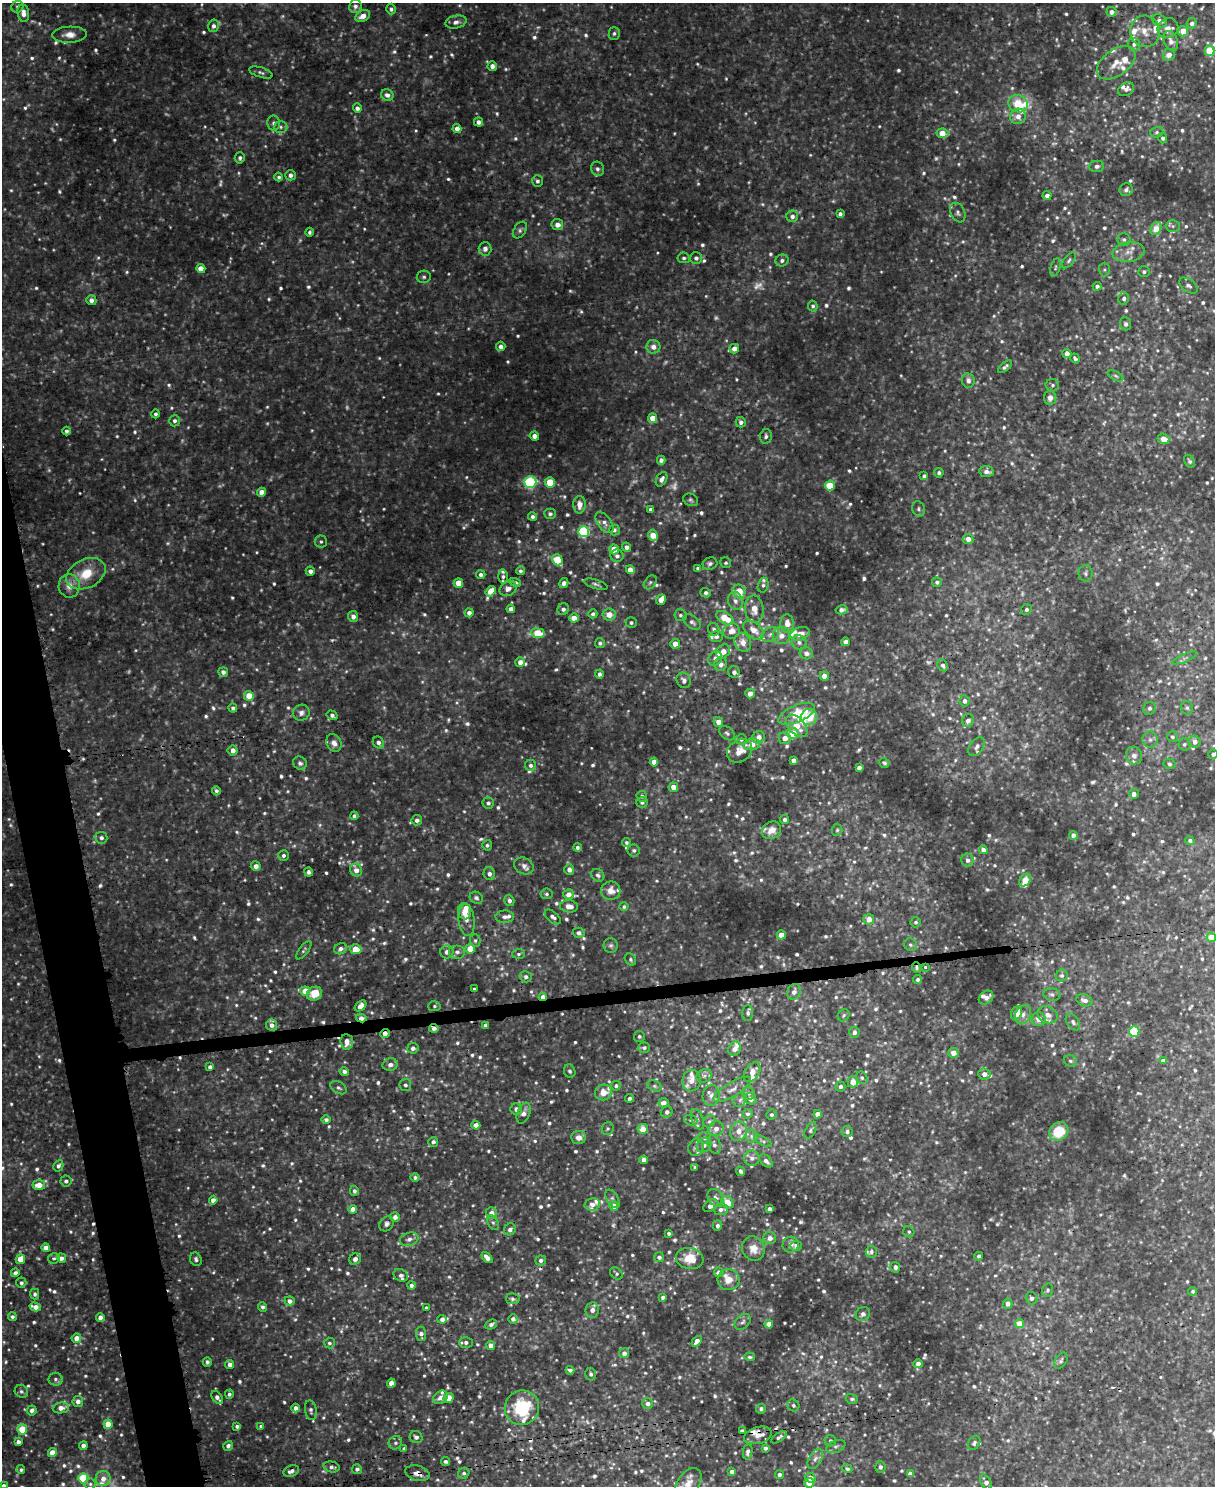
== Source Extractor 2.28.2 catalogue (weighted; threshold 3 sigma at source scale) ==
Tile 7 of 4 x 3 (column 3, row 2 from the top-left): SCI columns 2429-3641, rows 1622-3105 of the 4862 x 4845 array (HDU 1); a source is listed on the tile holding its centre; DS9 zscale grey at full resolution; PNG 1217 x 1488 px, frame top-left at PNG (2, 3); each listed source drawn as its Kron ellipse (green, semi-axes under 4 px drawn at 4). Shown black and unused: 4% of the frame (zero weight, under 3 of 5 exposures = <1% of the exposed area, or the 3 px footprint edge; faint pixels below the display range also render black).
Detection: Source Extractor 2.28.2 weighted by HDU 2 'WHT'; one run over the whole footprint, this tile lists its part. Background 0.0819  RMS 0.015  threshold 0.0694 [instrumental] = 3 sigma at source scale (4.5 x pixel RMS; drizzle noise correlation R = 1.50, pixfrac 1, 0.05/0.05 arcsec/px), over >= 5 px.
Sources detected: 1271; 70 too faint to see at this stretch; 8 cosmic-ray / hot-pixel residue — neither listed nor drawn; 50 inside a brighter listed object's ellipse — not listed separately; of the other 1143, all 500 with FLUX_AUTO >= 3.28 (the completeness limit of this list) listed and drawn (643 fainter detections not listed), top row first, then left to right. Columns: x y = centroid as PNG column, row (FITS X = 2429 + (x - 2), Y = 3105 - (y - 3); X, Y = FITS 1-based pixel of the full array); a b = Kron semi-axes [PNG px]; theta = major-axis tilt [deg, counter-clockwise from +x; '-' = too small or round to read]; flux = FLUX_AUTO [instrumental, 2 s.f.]
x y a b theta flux
355 6 7 6 - 5.5
17 7 6 5 - 3.5
391 9 5 5 - 4.2
1111 12 5 5 - 9
23 13 9 6 -82 9.6
363 16 8 5 27 12
1160 21 8 6 -35 7.1
456 22 10 6 13 6.5
1192 23 5 5 - 6.3
213 26 6 5 - 5.8
1168 28 11 9 32 12
1145 31 16 15 - 21
1183 31 5 5 - 26
614 33 6 5 - 3.5
69 35 17 8 2 14
1171 41 11 6 -69 9.1
1134 44 6 6 - 6
1210 50 5 5 - 38
1169 55 6 5 - 9.7
1116 63 22 13 36 24
492 66 5 4 - 6.9
261 72 12 5 -18 4.7
1126 89 8 6 28 7.1
387 95 6 5 - 6.7
1018 104 10 8 -27 33
357 108 5 4 - 6.1
1018 116 8 7 - 11
478 122 4 4 - 6.2
274 123 7 6 - 5
281 127 6 6 - 4.1
457 128 4 4 - 9.3
1157 132 7 5 16 3.4
942 133 6 5 - 25
1163 138 5 4 - 4.1
240 158 5 5 - 4.2
1097 166 8 5 7 5
597 169 7 6 - 5.5
290 175 5 5 - 6
279 177 4 4 - 3.4
537 181 6 5 - 4.1
1126 190 7 6 - 5.6
1047 195 4 4 - 7.3
958 213 10 7 -66 5
840 214 4 4 - 4.8
792 216 6 5 - 5.9
557 225 6 5 - 10
1173 226 7 6 - 4.4
1156 229 7 5 63 27
520 230 9 6 56 4.3
310 232 4 4 - 3.5
1124 239 6 6 - 4.2
485 249 7 6 - 6.5
1128 252 16 10 8 17
684 258 6 5 - 3.8
696 258 6 6 - 5
782 260 6 6 - 5
1069 260 9 5 53 3.7
1055 267 9 4 74 3.3
201 268 4 4 - 18
1104 270 7 5 -89 3.3
1144 272 6 5 - 3.5
424 277 7 6 - 3.7
1097 286 4 4 - 4.5
1188 286 10 6 -36 5.4
1124 298 6 5 - 4.6
91 300 5 5 - 6.9
813 306 5 4 - 3.4
1126 324 6 5 - 3.9
501 346 5 4 - 6.9
653 347 7 7 - 9.6
734 349 5 4 - 10
1067 353 4 4 - 8.7
1075 358 5 4 - 3.3
1005 367 8 4 39 4.5
1116 376 8 4 -27 3.6
968 381 7 6 - 7.5
1052 385 7 6 - 3.7
1050 398 7 6 - 8.1
156 414 4 4 - 3.8
653 418 4 4 - 17
175 421 5 5 - 4.5
741 422 5 5 - 5.4
66 431 4 4 - 4
534 436 5 4 - 9
766 436 7 6 - 5
1163 439 6 5 - 16
661 460 4 4 - 6.1
1189 461 7 5 -58 3.4
987 471 7 5 -5 7.4
939 473 4 4 - 4
924 476 4 3 - 3.7
662 479 8 5 62 5.8
530 482 6 5 - 200
550 482 5 5 - 37
830 486 5 5 - 47
262 492 4 4 - 14
691 500 8 6 -27 3.3
579 505 9 6 89 13
918 509 8 6 -73 3.7
651 510 4 4 - 5.8
550 514 5 5 - 3.6
533 517 4 4 - 4.5
604 523 12 6 -54 7.3
614 530 5 5 - 4.3
584 532 5 5 - 170
653 535 6 4 -59 22
968 539 5 5 - 11
321 541 6 6 - 3.7
626 547 5 4 - 6.4
614 549 5 4 - 27
617 556 6 6 - 5.2
557 560 6 5 - 55
726 563 6 5 - 3.4
710 564 7 6 - 5.3
698 568 4 4 - 3.7
630 570 4 4 - 13
310 571 4 4 - 6.3
520 571 4 4 - 3.3
1086 573 8 7 - 5.4
86 574 21 14 26 41
481 575 4 4 - 4.9
503 577 7 5 89 5.6
515 582 6 3 -26 4.7
650 582 8 5 50 3.6
937 582 5 5 - 3.9
458 583 5 4 - 25
564 583 5 4 - 8.8
596 584 12 4 -17 4.6
763 585 7 5 74 4.4
69 586 12 10 -82 13
508 589 9 7 27 7.3
491 591 5 4 - 20
739 592 7 6 - 36
706 593 5 5 - 4.6
661 600 5 4 - 14
735 601 9 7 -72 7.7
511 609 4 4 - 6.4
563 609 6 5 - 5.4
754 609 13 9 -84 19
1026 609 5 5 - 3.9
841 610 6 4 11 6.1
469 613 4 4 - 7
593 614 4 4 - 4
609 614 6 6 - 16
680 615 6 6 - 3.7
353 616 5 5 - 7.4
574 618 4 4 - 14
725 618 10 5 -30 43
692 622 10 6 -37 5.4
631 623 5 5 - 3.6
787 624 9 7 -87 13
714 629 6 5 - 4.2
754 630 12 7 -40 15
731 631 8 7 - 15
538 633 7 5 -7 52
770 634 9 6 27 6.6
800 634 10 6 16 14
716 636 7 5 -1 5.4
781 636 8 8 - 11
743 642 10 8 -62 14
799 642 7 7 - 5.6
845 642 4 4 - 7.3
600 643 5 5 - 4.1
675 644 5 5 - 14
723 651 8 6 53 17
806 653 7 6 - 7.2
715 658 7 6 - 8.6
1185 658 13 4 23 4.8
520 662 5 5 - 9.7
721 664 7 6 - 8.6
943 665 6 5 - 5
223 672 5 4 - 5.5
734 672 6 6 - 6.3
599 674 4 4 - 4.9
824 676 5 4 - 15
684 680 8 7 - 6.3
750 694 5 4 - 10
249 696 5 5 - 26
965 701 5 5 - 5.9
233 708 4 4 - 4.2
1149 708 6 6 - 4.6
1187 708 6 6 - 3.6
301 713 8 8 - 7.1
796 714 19 8 23 49
332 715 5 4 - 4.7
809 717 8 8 - 38
968 721 7 5 65 7.4
718 722 5 4 - 12
797 726 13 8 -47 21
727 733 9 6 -38 4.3
793 733 6 6 - 29
758 737 6 6 - 12
1172 737 5 5 - 3.4
785 738 6 5 - 14
741 739 6 5 - 4.4
1150 740 8 7 - 6
1195 742 6 5 - 9.6
334 743 9 7 -64 9.7
378 743 6 5 - 5.4
752 744 8 5 8 20
1184 744 6 6 - 3.7
977 747 10 6 54 6.6
233 750 5 5 - 8.9
740 751 13 10 32 17
1213 754 5 4 - 4.6
1134 756 9 8 - 8.7
793 760 4 4 - 9.3
654 762 4 4 - 12
300 763 7 6 - 5.1
884 763 5 4 - 3.6
1169 764 6 5 - 3.6
530 765 5 5 - 4.7
859 768 4 4 - 6.7
673 787 4 4 - 14
216 791 4 4 - 4.7
1134 794 5 5 - 6.9
642 796 5 5 - 4.3
642 802 5 5 - 4.2
488 803 5 5 - 4.3
354 816 4 4 - 3.6
785 819 4 4 - 4.1
417 820 5 5 - 6.6
772 830 10 8 32 17
837 830 6 5 - 3.3
1073 835 4 4 - 8
101 838 6 6 - 5.3
1190 840 5 4 - 4.1
626 843 4 3 - 3.3
487 845 5 5 - 3.7
577 847 4 4 - 4.2
634 850 6 6 - 3.7
983 850 4 4 - 8.7
283 855 5 5 - 4.2
967 860 6 6 - 7.3
256 866 5 4 - 9.8
524 866 10 8 -27 7.5
356 870 7 5 -64 12
569 870 5 5 - 7.5
309 872 5 4 - 5.6
489 874 6 5 - 6.5
598 875 7 6 - 4.1
1025 880 7 5 52 20
611 891 10 9 - 14
547 894 6 5 - 3.4
569 894 5 5 - 10
476 898 7 5 -30 4.2
509 900 6 5 - 5.4
569 906 9 6 -6 12
624 907 4 4 - 3.4
464 911 8 6 -85 18
505 917 9 6 2 6.5
553 917 9 5 -41 6.1
869 919 5 5 - 16
466 920 16 8 -84 13
916 922 5 5 - 3.6
579 933 6 5 - 6.5
781 935 4 4 - 17
1211 937 5 4 - 25
475 940 6 5 - 3.7
611 945 7 7 - 4.1
910 945 7 6 - 4.1
470 948 5 5 - 22
340 949 6 5 - 6.4
356 949 6 5 - 27
304 950 11 4 52 3.4
447 952 7 6 - 8.7
457 952 8 7 - 6.7
518 954 6 5 - 3.7
630 959 6 5 - 3.3
917 967 5 4 - 4
925 967 4 3 - 3.7
1062 975 6 5 - 3.8
526 977 6 5 - 4.9
918 979 4 4 - 3.8
474 989 4 3 - 4.1
305 991 5 4 - 26
794 992 8 6 64 8.3
314 994 8 6 26 30
1052 994 8 6 -7 5
543 997 4 3 - 13
986 997 8 6 39 9.5
1084 1000 8 5 -20 8.8
361 1006 6 4 41 12
434 1006 6 5 - 3.5
748 1013 8 5 86 4.3
1017 1013 7 5 62 21
844 1015 6 5 - 3.5
1023 1015 10 7 61 9.5
1048 1015 10 8 -22 12
361 1018 5 4 - 12
1039 1019 7 6 - 14
1073 1022 9 6 -54 5.2
272 1025 6 5 - 7.5
485 1025 4 4 - 9.5
434 1028 5 4 - 7.1
1134 1031 5 5 - 67
854 1032 5 5 - 6.2
385 1034 5 4 - 7.1
639 1036 5 5 - 3.7
347 1042 8 6 -86 14
413 1048 5 5 - 6.2
644 1048 5 5 - 4.6
735 1049 7 6 - 11
953 1053 5 5 - 15
1070 1061 6 5 - 3.9
1163 1061 4 4 - 7.1
390 1065 7 6 - 7.7
210 1067 4 4 - 5.4
344 1071 5 4 - 6
570 1071 7 5 -68 3.6
752 1072 11 7 56 13
984 1074 6 5 - 10
704 1076 8 6 27 5.4
862 1078 6 5 - 3.5
692 1081 10 9 - 13
853 1082 5 5 - 17
405 1085 6 6 - 4.1
616 1086 5 5 - 3.8
654 1086 7 5 -27 3.5
841 1087 5 5 - 4.6
339 1088 9 5 -30 4.3
732 1089 21 7 31 13
603 1092 8 8 - 18
748 1093 7 6 - 5
711 1096 10 8 81 9.6
630 1098 4 3 - 3.7
750 1099 6 5 - 8.4
740 1100 7 6 - 4.8
663 1103 5 4 - 10
516 1109 6 5 - 8
667 1112 6 5 - 5.6
524 1113 11 6 68 9.5
748 1114 5 4 - 4.6
817 1114 4 4 - 10
772 1115 5 5 - 3.6
697 1119 10 6 -69 5.7
326 1120 4 4 - 4.7
691 1120 7 5 -17 3.5
709 1121 6 5 - 3.4
476 1125 4 4 - 16
608 1129 6 6 - 3.5
643 1129 5 5 - 23
716 1129 8 7 - 9.6
810 1130 9 5 62 3.5
739 1131 10 8 70 14
1059 1131 10 8 37 49
847 1132 5 5 - 4.9
751 1136 6 6 - 5.2
578 1138 7 6 - 9.6
704 1138 7 6 - 4.7
763 1141 9 4 -29 3.4
433 1142 5 5 - 5.8
704 1145 8 6 42 7.8
714 1145 10 6 -72 5.9
696 1147 9 7 68 6.3
752 1158 8 7 - 7.1
644 1160 4 4 - 12
766 1161 8 5 -42 6.4
58 1166 6 4 61 5.2
695 1167 4 3 - 3.5
741 1171 5 4 - 4
415 1177 4 4 - 4.4
66 1181 5 5 - 5.4
39 1185 6 5 - 20
354 1191 5 4 - 4.6
716 1198 10 7 -56 6.8
612 1199 10 5 -59 4.3
213 1200 4 4 - 10
727 1202 7 5 -49 22
592 1204 8 6 13 8
711 1205 8 5 36 11
614 1206 4 4 - 15
353 1209 4 4 - 11
721 1209 7 6 - 6.8
770 1209 4 4 - 9
491 1213 6 5 - 11
395 1217 5 4 - 9.6
493 1223 8 5 -62 4.1
386 1224 8 6 53 5.3
717 1226 5 4 - 5.7
510 1229 6 5 - 6.5
909 1232 6 5 - 3.3
669 1233 3 3 - 3.8
770 1238 6 6 - 9.2
409 1239 9 6 15 7.1
791 1245 8 8 - 7.2
796 1246 5 5 - 7.8
46 1248 4 4 - 13
753 1249 12 11 - 19
871 1252 6 5 - 4.6
979 1256 4 3 - 4.2
659 1257 5 5 - 5.7
54 1258 6 5 - 3.4
61 1258 5 4 - 7.2
487 1258 6 4 -46 11
690 1258 14 10 -11 36
20 1259 5 4 - 20
196 1259 7 5 -68 4.5
355 1259 6 5 - 8.5
541 1260 5 5 - 5.1
895 1267 5 5 - 6.5
719 1272 5 4 - 9.2
15 1273 4 4 - 6.8
616 1273 7 5 -47 3.8
401 1275 7 6 - 5.6
728 1280 11 10 - 18
21 1283 5 5 - 5.2
411 1285 4 4 - 5.1
1047 1290 7 5 73 3.8
1193 1291 4 4 - 3.5
35 1294 5 4 - 4.1
663 1297 4 4 - 4.2
1032 1298 6 6 - 5.7
513 1299 7 5 -11 3.9
289 1301 5 4 - 8.3
1008 1304 5 4 - 8.3
35 1307 6 4 -14 14
262 1307 5 4 - 4.2
426 1308 4 3 - 3.3
592 1310 7 6 - 9.1
863 1314 7 6 - 6.1
12 1317 4 4 - 4
100 1318 4 4 - 11
442 1319 5 4 - 8.6
513 1319 4 4 - 6.2
743 1322 9 6 44 5
491 1324 6 4 25 5.3
769 1324 4 4 - 17
1019 1324 4 4 - 26
421 1334 7 5 -83 6.2
76 1338 5 4 - 13
697 1341 6 4 49 11
466 1342 7 5 1 6.5
329 1343 5 5 - 3.7
491 1345 4 4 - 12
624 1353 5 5 - 8.1
750 1357 5 4 - 3.6
1061 1361 9 5 56 3.9
207 1362 5 4 - 4.5
230 1364 4 4 - 9.8
918 1364 4 4 - 9.1
570 1370 4 4 - 4.5
591 1374 6 5 - 5
55 1379 7 6 - 4.3
391 1383 4 4 - 17
21 1391 7 6 - 4.1
229 1394 4 4 - 4
217 1397 7 4 -51 6.4
440 1397 8 6 36 9.5
448 1398 5 4 - 21
852 1399 6 5 - 3.5
78 1401 5 5 - 8.1
648 1403 5 5 - 8.1
793 1405 6 5 - 4.1
61 1408 8 5 7 12
295 1408 4 4 - 8.2
522 1408 17 17 - 94
761 1409 5 5 - 4.7
32 1410 5 4 - 7.1
311 1410 10 5 -81 5.4
108 1424 4 4 - 37
237 1426 4 3 - 4.1
261 1426 4 3 - 3.3
22 1429 5 5 - 48
742 1431 4 3 - 4.3
758 1435 14 8 15 12
416 1437 6 6 - 6.2
779 1437 9 4 35 4.9
830 1441 6 5 - 4.2
18 1442 4 4 - 8.5
395 1443 7 6 - 5.4
974 1443 8 5 57 3.9
83 1446 4 4 - 8.8
228 1446 5 4 - 5.3
836 1446 10 6 24 4.4
765 1448 4 4 - 5.2
404 1449 4 4 - 4.4
748 1452 8 4 79 5.6
52 1453 4 4 - 24
815 1459 11 6 60 6.9
445 1461 4 4 - 4.5
332 1467 8 5 -14 5.9
880 1467 6 5 - 5.5
357 1469 5 4 - 5.4
847 1469 5 4 - 3.6
21 1470 4 4 - 3.4
291 1471 8 5 22 7.5
732 1471 4 4 - 6.7
417 1473 12 7 -15 11
464 1473 6 5 - 4.6
779 1474 4 4 - 4.4
910 1474 4 4 - 7.6
83 1478 5 5 - 85
103 1478 7 7 - 11
810 1478 6 4 -29 11
986 1482 8 5 -60 8.3
688 1483 17 10 55 17
809 1483 5 5 - 21
90 1484 5 5 - 3.4
4 1486 4 4 - 5.7
Overlapping masked pixels (flux is a lower limit): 8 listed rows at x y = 917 967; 543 997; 361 1018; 434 1028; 385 1034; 758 1435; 291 1471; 417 1473
Isophote crosses this tile's border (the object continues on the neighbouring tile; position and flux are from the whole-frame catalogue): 3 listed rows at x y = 1213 754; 688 1483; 4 1486